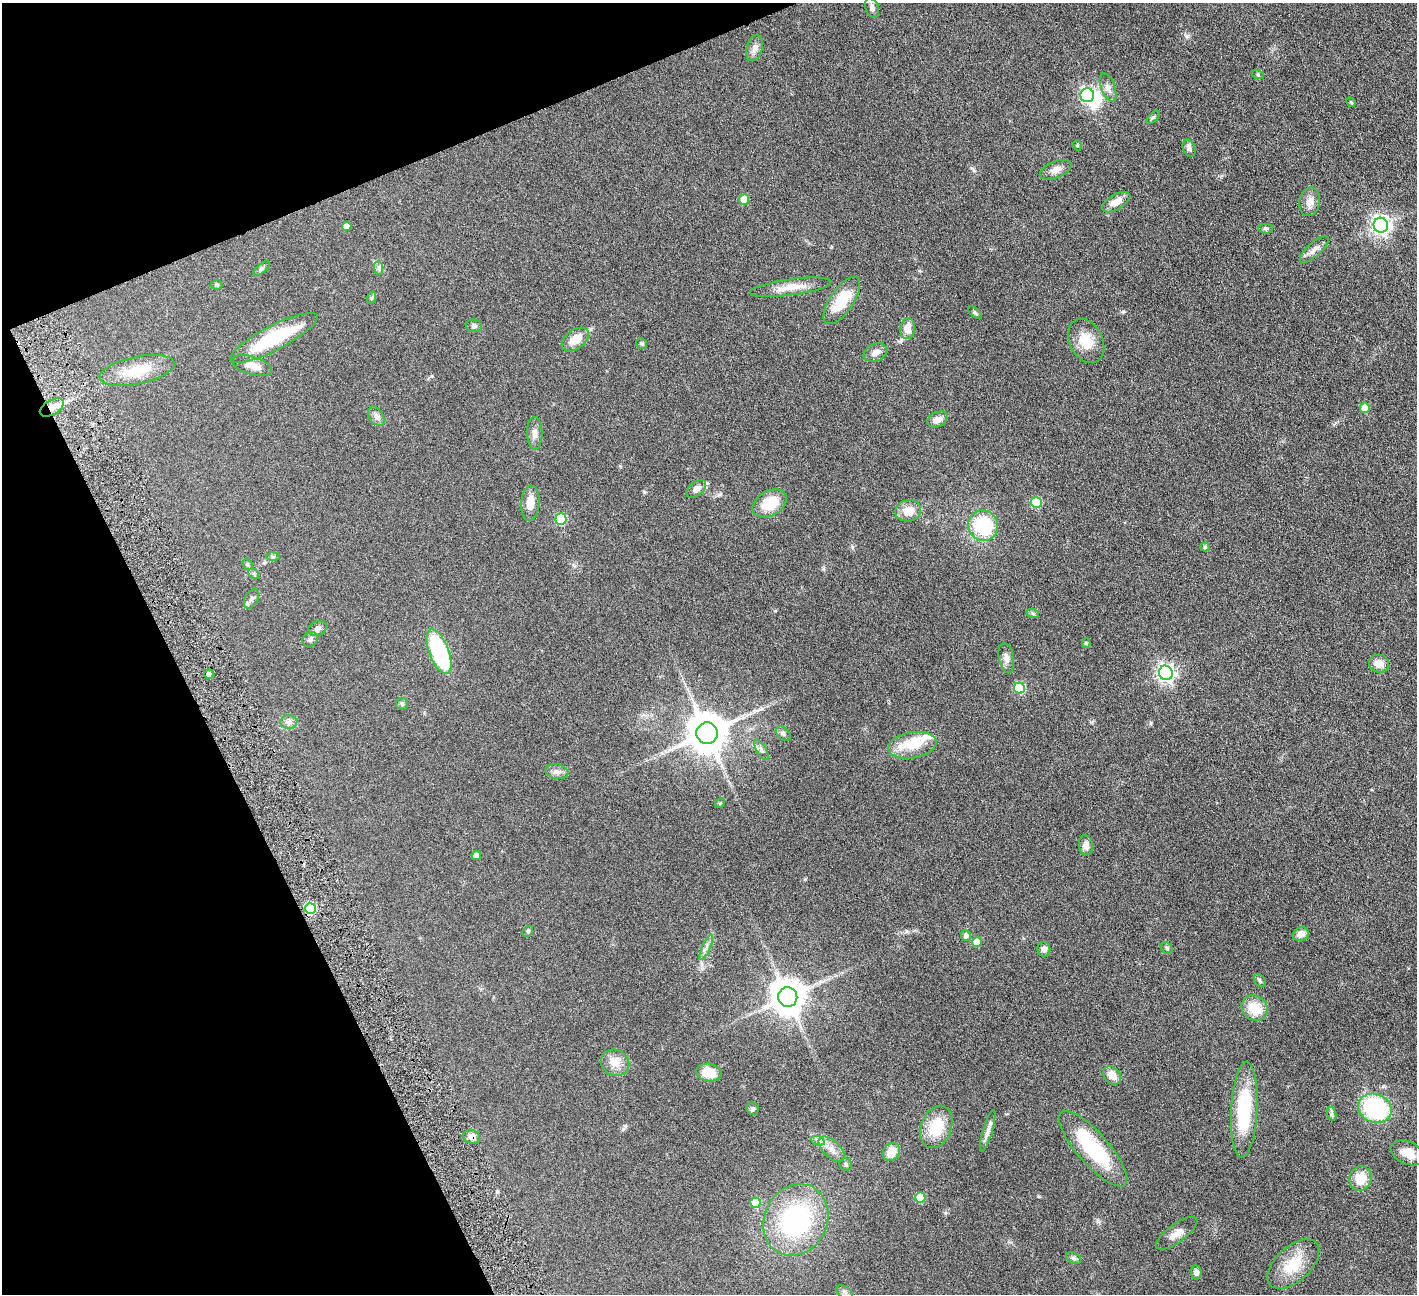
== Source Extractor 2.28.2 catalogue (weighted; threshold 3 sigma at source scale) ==
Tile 5 of 4 x 4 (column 1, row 2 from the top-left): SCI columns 4-1418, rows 2881-4172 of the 5666 x 5629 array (HDU 1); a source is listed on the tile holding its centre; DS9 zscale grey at full resolution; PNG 1419 x 1296 px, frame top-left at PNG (2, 3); each listed source drawn as its Kron ellipse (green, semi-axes under 4 px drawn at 4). Shown black and unused: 20% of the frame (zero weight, under 4 of 8 exposures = <1% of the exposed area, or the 3 px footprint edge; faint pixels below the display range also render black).
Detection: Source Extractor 2.28.2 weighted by HDU 2 'WHT'; one run over the whole footprint, this tile lists its part. Background 0.128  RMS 0.0061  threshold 0.0249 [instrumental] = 3 sigma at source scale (4.09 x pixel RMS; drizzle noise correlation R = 1.36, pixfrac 0.8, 0.05/0.05 arcsec/px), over >= 5 px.
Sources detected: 110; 1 inside a brighter object's white glare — neither listed nor drawn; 3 inside a brighter listed object's ellipse — not listed separately; the other 106 listed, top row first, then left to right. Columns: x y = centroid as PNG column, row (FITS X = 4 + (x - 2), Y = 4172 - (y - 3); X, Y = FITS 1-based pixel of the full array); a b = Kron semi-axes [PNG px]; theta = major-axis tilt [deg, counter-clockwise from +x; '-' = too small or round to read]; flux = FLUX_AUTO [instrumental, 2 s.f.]
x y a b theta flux
872 8 10 6 -70 2
754 48 13 8 74 2.9
1258 75 6 4 -19 0.67
1108 87 15 7 -69 2.8
1087 95 7 7 - 110
1351 102 5 4 - 0.61
1153 117 8 3 44 0.75
1077 145 5 3 - 0.49
1189 148 9 6 -67 1.7
1056 170 17 8 22 3.6
744 199 5 5 - 8.8
1116 202 16 7 30 5.3
1310 202 14 10 79 4.1
1381 225 7 7 - 230
347 226 5 4 - 3.5
1266 229 7 4 -4 0.99
1314 249 18 6 42 3.2
379 268 7 4 -89 1.1
261 269 10 4 39 1.1
216 285 6 5 - 0.77
791 287 41 8 8 8.8
371 298 6 4 70 0.76
842 300 27 11 56 17
975 313 8 3 -39 0.82
474 326 8 6 -7 1.4
907 329 10 7 84 5.6
274 338 49 12 27 33
575 340 15 9 37 8
1086 341 23 16 -63 11
642 343 5 5 - 0.88
875 352 12 8 24 3.3
252 365 20 9 -16 5
137 370 38 13 12 15
52 407 13 7 30 4.9
1365 408 5 5 - 9.4
376 416 11 7 -58 2.2
937 419 11 7 25 3.3
535 433 16 8 -88 3.2
696 489 11 6 40 3.3
1036 502 5 5 - 23
530 503 18 9 85 6
770 503 18 12 30 15
908 511 13 10 11 6.7
561 519 6 5 - 30
983 526 15 15 - 33
1205 547 4 4 - 0.85
273 557 7 4 1 0.81
247 564 6 4 -45 0.77
254 574 6 4 -46 0.81
251 599 10 6 61 1.7
1033 614 6 4 -20 0.76
317 628 9 7 22 1.8
310 639 8 7 - 1.6
1086 643 5 4 - 0.8
439 651 23 9 -68 51
1006 658 15 7 -79 3
1379 664 10 9 - 5.2
1166 673 7 7 - 200
209 674 5 4 - 2.8
1019 688 5 5 - 30
402 704 6 6 - 0.89
289 722 8 7 - 1.8
707 733 11 10 - 1700
783 734 8 6 -42 1.5
912 745 24 13 10 11
761 750 11 4 -58 1.6
557 772 11 7 -12 2.2
720 803 5 4 - 0.66
1086 845 10 7 -85 3.2
476 856 5 4 - 3.7
310 909 5 5 - 34
528 931 6 4 46 0.73
1301 934 8 7 - 4.1
966 936 5 5 - 1.8
977 942 5 5 - 7.8
706 947 14 3 66 1.9
1167 948 6 5 - 0.94
1044 949 7 6 - 2.2
1260 981 7 5 -52 0.95
788 997 10 9 - 1100
1255 1008 14 12 -42 11
615 1063 15 13 -29 6.6
709 1073 13 9 -10 10
1112 1075 10 7 -46 5.6
1375 1108 17 14 -23 53
753 1109 6 6 - 1.2
1244 1110 48 13 87 39
1332 1114 7 4 -71 0.95
936 1127 22 15 69 16
988 1131 21 5 74 2.8
472 1137 8 7 - 2.7
818 1141 7 4 -19 1.3
832 1149 16 8 -43 4.5
1093 1149 48 15 -49 39
891 1152 9 8 - 8
1408 1153 18 11 -23 6.5
846 1164 6 6 - 1.2
1360 1179 12 11 - 9.5
920 1197 5 5 - 15
755 1203 5 5 - 13
796 1220 37 31 62 71
1177 1233 24 9 36 4.8
1074 1258 8 5 -27 1.1
1293 1264 31 17 42 16
1196 1272 7 5 -82 1.7
844 1292 9 5 -37 1.5
Overlapping masked pixels (flux is a lower limit): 2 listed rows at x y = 52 407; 472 1137
Unlisted compact peaks at least as high as the median listed source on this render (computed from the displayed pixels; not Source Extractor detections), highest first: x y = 1187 36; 1123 311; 1151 723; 644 492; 852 547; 1039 1196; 805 879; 623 1129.